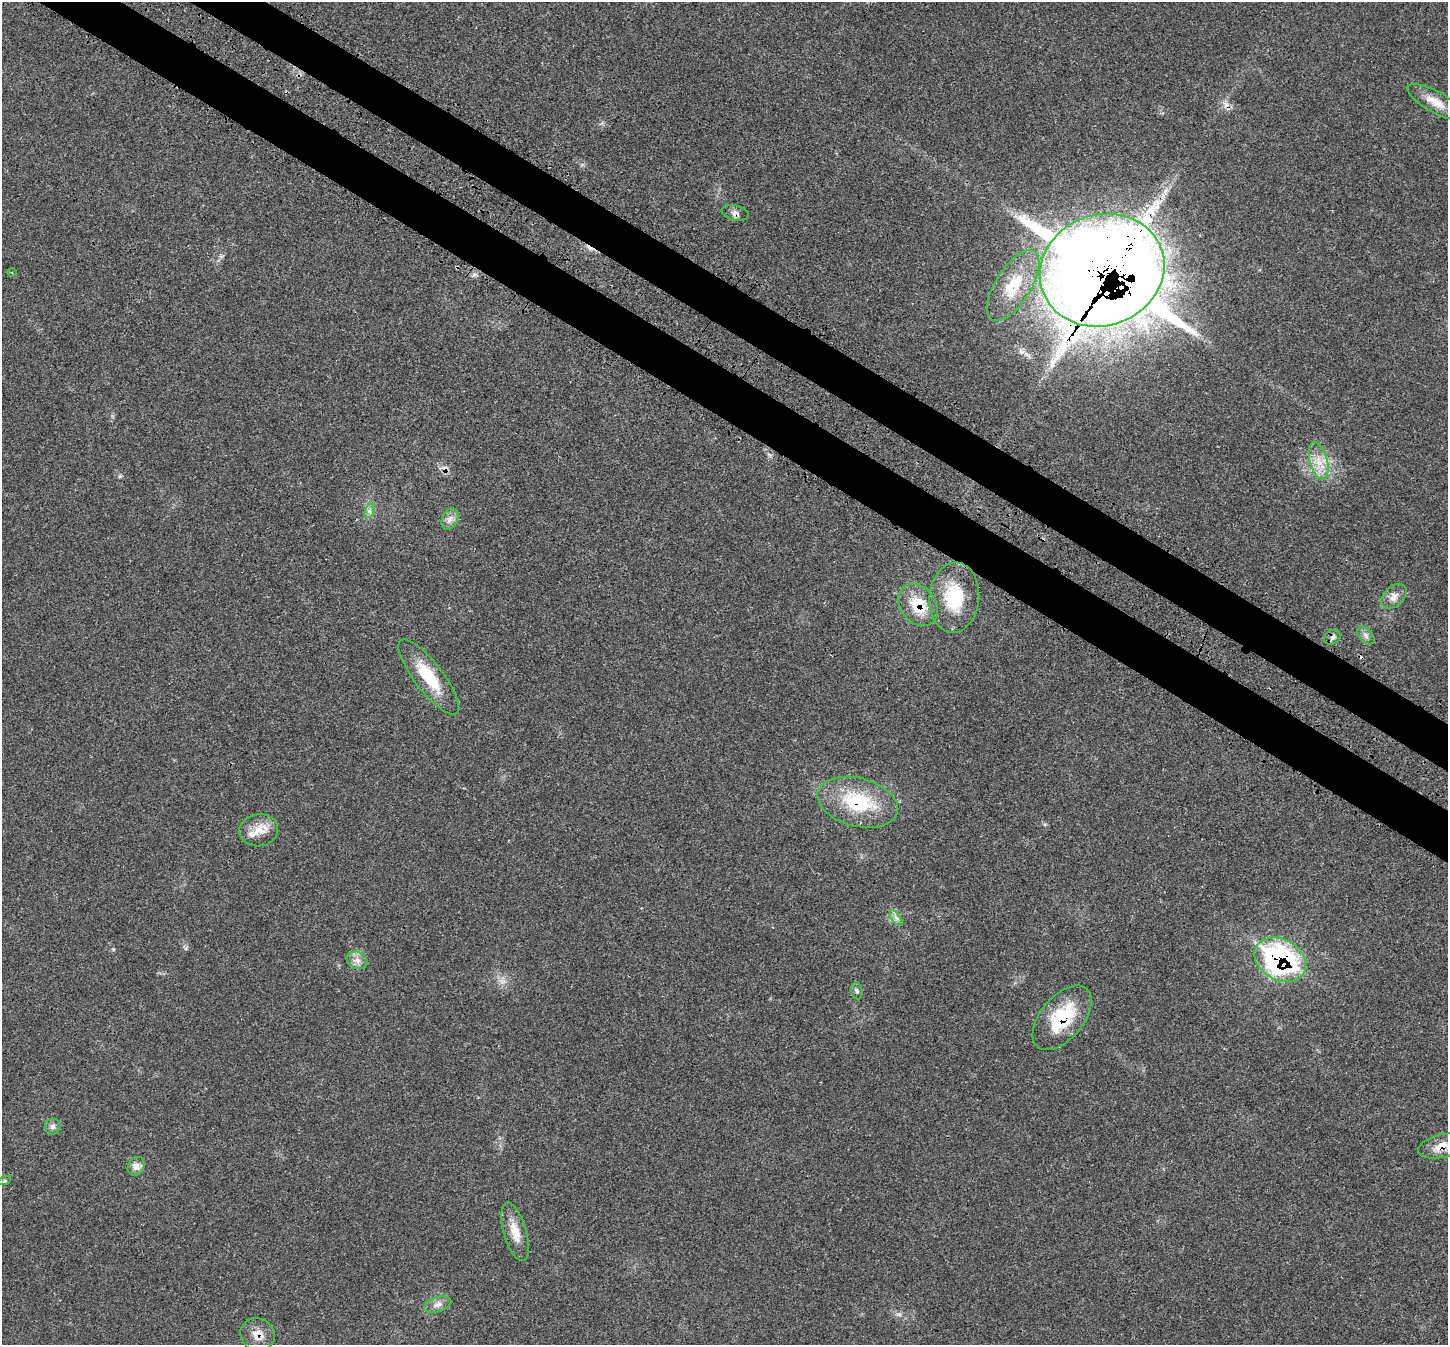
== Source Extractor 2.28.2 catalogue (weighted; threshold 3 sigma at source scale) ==
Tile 11 of 4 x 4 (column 3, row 3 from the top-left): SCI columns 3002-4447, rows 1590-2932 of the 6007 x 6004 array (HDU 1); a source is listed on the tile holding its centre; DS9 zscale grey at full resolution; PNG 1450 x 1347 px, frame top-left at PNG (2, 2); each listed source drawn as its Kron ellipse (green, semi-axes under 4 px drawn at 4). Shown black and unused: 7% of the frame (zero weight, under 3 of 4 exposures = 8% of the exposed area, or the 3 px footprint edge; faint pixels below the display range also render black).
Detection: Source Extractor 2.28.2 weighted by HDU 2 'WHT'; one run over the whole footprint, this tile lists its part. Background 0.0209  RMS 0.0033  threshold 0.015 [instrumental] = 3 sigma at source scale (4.5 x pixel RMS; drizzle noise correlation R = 1.50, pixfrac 1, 0.05/0.05 arcsec/px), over >= 5 px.
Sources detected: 33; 1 inside a brighter object's white glare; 3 cosmic-ray / hot-pixel residue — neither listed nor drawn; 1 inside a brighter listed object's ellipse — not listed separately; the other 28 listed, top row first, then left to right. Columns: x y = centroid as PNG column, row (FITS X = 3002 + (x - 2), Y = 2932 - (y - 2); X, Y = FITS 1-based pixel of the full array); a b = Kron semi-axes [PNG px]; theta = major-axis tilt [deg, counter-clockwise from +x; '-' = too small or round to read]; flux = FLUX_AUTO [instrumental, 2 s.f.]
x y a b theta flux
1435 102 31 10 -29 5.1
735 213 13 7 -13 1.4
1102 270 63 55 21 1500
12 272 4 3 - 0.31
1013 286 40 17 58 12
1319 461 19 9 -75 4.6
369 511 7 4 71 0.91
450 519 11 7 63 1.8
1394 596 15 10 43 2.7
954 598 35 25 85 16
918 605 23 17 -51 10
1366 635 11 6 -46 1.2
1332 637 8 7 - 1.2
429 677 46 14 -53 13
858 802 41 24 -14 22
259 830 19 16 8 5.2
896 918 8 4 -53 0.99
357 960 10 8 -26 2
1280 960 27 20 -30 69
857 991 8 5 -79 0.73
1062 1018 38 21 50 18
52 1127 8 8 - 1.1
1442 1146 24 11 13 4.2
136 1166 10 8 59 2.1
4 1181 7 4 18 0.48
515 1232 30 11 -74 5.3
438 1305 14 7 18 1.9
258 1334 18 16 -29 3.9
Overlapping masked pixels (flux is a lower limit): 8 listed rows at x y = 735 213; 1102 270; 918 605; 858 802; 1280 960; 1062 1018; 1442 1146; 258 1334
Isophote crosses this tile's border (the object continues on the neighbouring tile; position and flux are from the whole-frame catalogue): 1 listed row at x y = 1442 1146